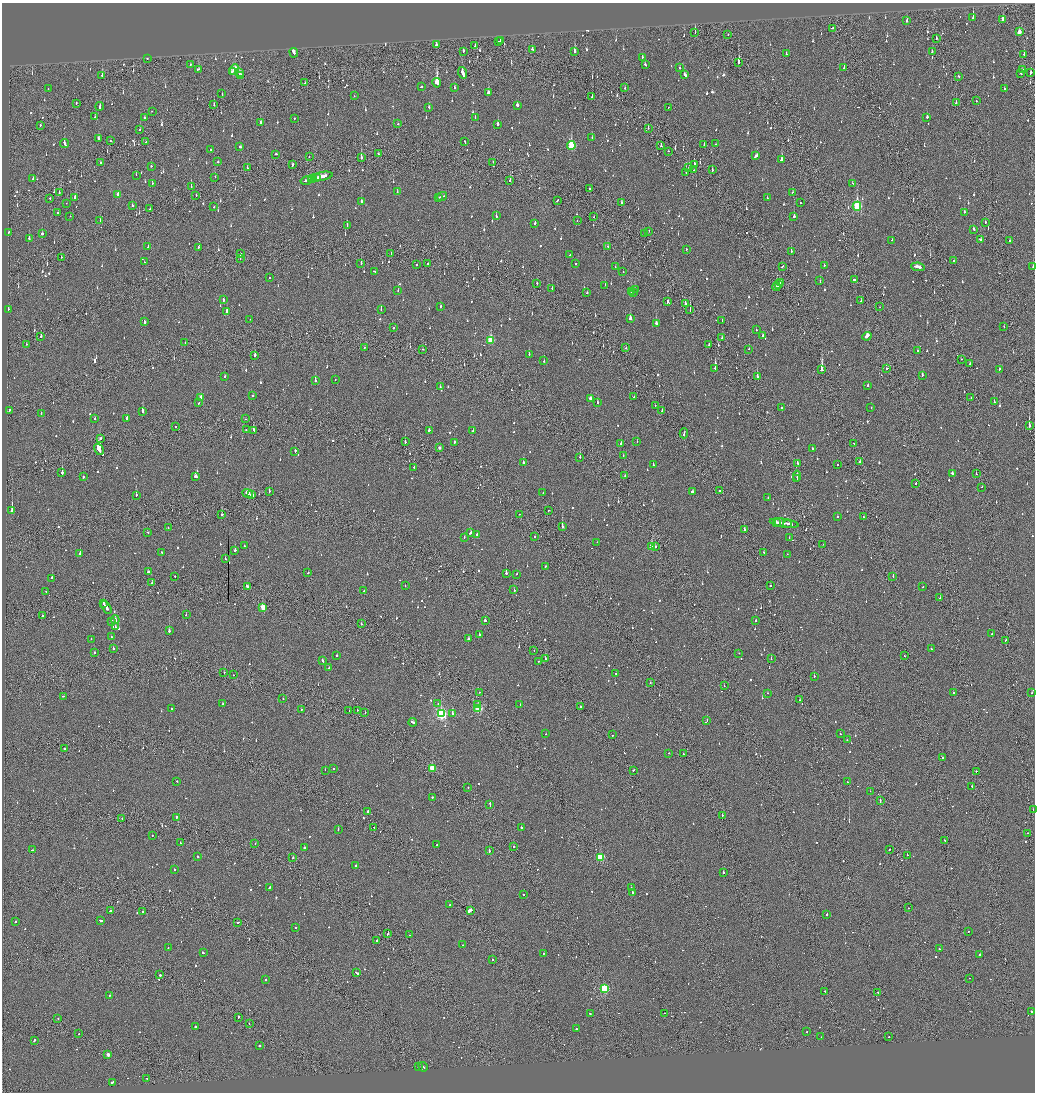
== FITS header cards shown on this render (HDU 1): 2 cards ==
NAXIS1  =                 2065
NAXIS2  =                 2180

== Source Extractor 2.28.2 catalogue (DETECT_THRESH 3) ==
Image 2065 x 2180 px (HDU 1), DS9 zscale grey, zoomed out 1/2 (1 PNG px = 2 x 2 image px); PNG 1037 x 1094 px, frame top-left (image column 1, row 2179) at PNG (2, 3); each listed source drawn as its Kron ellipse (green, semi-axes under 4 px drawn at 4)
Background -0.137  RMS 0.093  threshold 0.28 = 3 sigma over >= 5 px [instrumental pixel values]
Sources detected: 1362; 101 cannot appear on this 1/2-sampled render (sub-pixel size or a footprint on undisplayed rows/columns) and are neither listed nor drawn; of the other 1261, the 500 brightest by FLUX_AUTO listed and drawn (761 fainter detections omitted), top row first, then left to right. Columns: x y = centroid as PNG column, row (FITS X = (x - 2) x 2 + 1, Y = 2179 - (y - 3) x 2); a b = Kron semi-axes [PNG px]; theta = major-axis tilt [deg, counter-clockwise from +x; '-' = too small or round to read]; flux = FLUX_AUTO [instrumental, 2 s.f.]
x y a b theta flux
973 18 3 2 - 530
1003 20 4 2 - 840
907 21 3 2 - 86
832 28 2 2 - 140
695 32 3 1 - 94
1019 32 3 2 - 180
728 34 2 1 - 290
936 38 3 1 - 120
499 41 2 1 - 59
500 41 3 2 - 190
436 44 3 2 - 67
475 46 3 2 - 52
532 49 3 2 - 120
463 51 2 2 - 56
574 52 3 2 - 340
932 52 3 2 - 100
294 53 5 2 - 210
786 54 2 2 - 98
1024 54 2 2 - 88
642 57 2 2 - 48
147 58 2 2 - 100
738 62 4 2 - 340
190 65 2 1 - 84
645 65 3 2 - 95
680 68 2 2 - 130
844 68 2 1 - 58
198 69 3 2 - 120
234 69 5 2 - 240
1022 70 2 2 - 83
232 71 4 2 - 170
239 73 3 2 - 260
462 73 6 2 -71 340
1021 73 2 2 - 96
1031 73 3 2 - 130
102 75 3 2 - 180
685 75 4 2 - 120
241 76 2 2 - 65
959 76 2 2 - 91
305 83 3 1 - 59
437 83 5 3 - 1200
421 87 2 2 - 60
454 88 2 2 - 130
625 88 2 1 - 95
1004 88 3 2 - 83
48 89 2 1 - 78
488 93 3 2 - 130
222 94 3 2 - 55
354 96 2 2 - 48
592 97 2 1 - 83
976 101 2 2 - 53
76 103 2 1 - 51
956 103 3 2 - 71
214 105 2 2 - 67
517 105 3 2 - 270
100 106 4 2 - 160
429 107 3 2 - 56
668 107 2 1 - 50
152 111 2 1 - 50
95 117 2 2 - 49
475 117 2 2 - 58
927 117 2 2 - 130
145 118 3 2 - 69
294 118 2 2 - 50
260 123 3 2 - 110
398 124 2 1 - 67
498 124 3 2 - 240
40 125 2 2 - 50
648 128 2 1 - 74
140 130 3 1 - 110
592 138 3 2 - 69
98 139 3 2 - 190
110 141 2 2 - 52
146 142 2 2 - 81
465 142 3 2 - 60
64 144 4 2 - 160
716 144 2 2 - 67
704 145 3 2 - 110
571 146 4 3 - 1100
661 146 3 2 - 230
240 147 2 2 - 59
211 149 2 2 - 79
668 151 2 2 - 53
276 154 2 2 - 85
378 154 2 1 - 53
756 156 4 2 - 96
309 157 2 1 - 110
361 158 3 2 - 350
781 159 3 2 - 390
218 162 2 2 - 100
493 162 2 2 - 57
100 163 2 1 - 49
694 164 2 2 - 1000
293 165 4 2 - 140
151 166 2 2 - 150
689 167 2 2 - 60
247 168 2 2 - 50
693 170 2 1 - 54
712 170 2 2 - 65
686 172 2 2 - 840
136 175 2 2 - 140
322 176 11 2 12 430
215 177 2 2 - 59
316 178 4 1 - 130
33 179 2 2 - 130
311 179 2 2 - 140
313 179 2 1 - 75
306 180 6 2 15 220
510 181 2 2 - 70
152 183 2 2 - 74
852 183 2 2 - 94
191 187 3 1 - 370
590 188 2 2 - 52
59 192 2 2 - 51
397 192 2 1 - 58
793 192 2 2 - 53
118 195 3 2 - 170
196 195 2 1 - 92
442 196 5 2 - 290
75 197 3 2 - 140
50 198 2 2 - 68
439 198 3 1 - 130
767 198 2 2 - 120
557 200 3 2 - 91
361 201 2 2 - 140
621 202 2 2 - 110
66 203 2 1 - 180
800 203 2 1 - 66
132 205 2 2 - 74
857 206 4 3 - 1600
214 207 2 2 - 53
150 209 2 2 - 70
964 212 2 2 - 240
58 213 2 2 - 79
70 216 2 2 - 74
496 216 2 2 - 76
794 216 2 2 - 190
594 217 2 1 - 57
100 221 2 2 - 62
577 221 2 2 - 54
985 222 2 2 - 400
535 223 3 2 - 64
347 225 2 1 - 150
974 229 3 2 - 110
649 231 2 1 - 70
8 232 2 2 - 59
42 234 2 2 - 210
644 234 2 2 - 60
29 239 2 2 - 140
892 240 2 2 - 220
980 240 3 2 - 65
1010 240 2 2 - 120
608 246 2 2 - 72
148 247 2 2 - 53
199 247 3 2 - 59
686 249 2 2 - 75
791 251 2 1 - 52
240 253 2 2 - 54
391 253 2 1 - 51
570 255 2 2 - 350
61 257 2 1 - 49
240 259 2 1 - 48
954 261 2 2 - 75
144 262 2 2 - 48
361 263 2 1 - 180
428 264 2 2 - 210
576 264 2 2 - 57
417 265 2 2 - 51
824 265 2 2 - 74
782 266 3 1 - 82
615 267 2 2 - 54
918 267 7 2 -9 280
1033 267 3 2 - 160
374 271 3 2 - 85
623 272 2 1 - 54
270 278 2 2 - 60
855 280 3 1 - 190
820 281 2 2 - 56
537 283 2 1 - 61
781 283 2 2 - 72
779 284 3 2 - 98
605 285 2 2 - 65
776 287 4 2 - 120
552 289 3 1 - 230
635 289 2 2 - 130
398 290 2 2 - 70
631 292 3 2 - 230
633 292 2 2 - 180
587 293 2 2 - 130
223 300 2 2 - 140
861 301 2 1 - 59
667 302 4 2 - 150
685 303 2 2 - 120
440 306 2 2 - 51
880 307 2 1 - 110
8 309 2 2 - 140
381 309 2 2 - 68
690 309 3 1 - 180
227 312 4 2 - 250
250 319 2 1 - 86
630 319 3 2 - 320
722 320 2 2 - 120
144 322 2 2 - 450
656 323 2 2 - 250
1004 327 2 1 - 180
393 328 2 2 - 52
756 330 2 2 - 53
41 336 2 2 - 99
763 336 2 2 - 300
867 336 5 2 - 250
722 338 3 2 - 71
491 340 3 3 - 730
185 343 2 2 - 55
26 344 2 1 - 59
709 345 2 2 - 75
364 347 2 1 - 48
626 348 2 1 - 130
423 349 2 2 - 49
749 349 2 1 - 140
918 351 2 2 - 130
529 354 2 2 - 130
255 356 3 2 - 190
961 359 2 2 - 50
544 361 2 2 - 51
970 364 2 2 - 82
715 368 2 1 - 260
887 368 2 2 - 340
999 369 2 2 - 76
822 370 4 2 - 1900
922 375 2 2 - 150
225 376 2 2 - 110
757 377 3 2 - 270
335 380 2 2 - 60
315 381 2 2 - 360
868 385 2 2 - 81
440 387 2 2 - 71
253 396 2 2 - 150
201 397 3 2 - 170
634 397 2 2 - 69
590 398 3 2 - 81
971 398 2 2 - 84
598 402 2 2 - 130
994 402 2 2 - 160
198 403 2 2 - 74
655 405 2 1 - 52
871 407 2 2 - 55
782 408 3 2 - 79
9 410 3 1 - 71
662 410 3 1 - 100
142 411 3 2 - 410
41 413 2 2 - 56
127 418 3 2 - 380
95 419 2 2 - 58
245 419 2 1 - 52
176 426 2 1 - 76
1029 426 3 2 - 490
246 430 2 2 - 75
254 430 4 2 - 180
429 430 2 2 - 80
473 430 2 2 - 70
684 433 5 1 - 160
100 438 2 2 - 86
405 442 2 1 - 160
454 442 2 2 - 65
637 442 2 2 - 51
621 443 3 2 - 180
854 443 2 1 - 94
439 448 3 2 - 67
99 449 6 2 -60 2400
813 449 2 2 - 49
295 451 3 2 - 160
623 456 2 2 - 68
580 457 2 2 - 160
523 462 2 2 - 190
860 462 2 2 - 59
798 463 2 2 - 100
653 465 2 2 - 98
837 465 2 2 - 66
414 467 2 2 - 48
62 473 3 2 - 390
952 473 3 2 - 100
976 473 2 2 - 52
195 476 3 2 - 160
625 476 2 1 - 76
797 476 5 1 - 160
83 477 2 2 - 110
796 479 4 1 - 120
916 484 2 2 - 110
982 487 2 1 - 53
719 491 2 2 - 58
269 492 2 1 - 110
693 492 3 2 - 90
247 493 5 2 - 250
543 493 2 2 - 130
136 495 2 2 - 180
252 495 3 2 - 180
768 498 2 2 - 83
548 510 2 2 - 83
12 511 3 2 - 1500
520 514 2 1 - 48
221 515 2 2 - 190
837 517 2 2 - 64
863 517 2 1 - 65
776 522 2 2 - 88
779 523 5 2 - 260
784 523 14 1 -9 300
788 524 4 2 - 130
562 526 3 2 - 750
168 528 2 2 - 62
744 529 2 2 - 180
148 532 2 2 - 48
471 532 3 2 - 160
477 534 2 2 - 72
534 536 2 1 - 66
464 538 3 2 - 74
789 538 2 2 - 56
597 542 2 1 - 50
823 544 2 1 - 60
244 546 2 2 - 67
652 546 3 2 - 530
655 547 2 2 - 58
235 550 2 2 - 160
161 552 2 2 - 59
764 553 2 2 - 75
80 554 2 2 - 130
787 554 2 1 - 110
225 558 2 2 - 95
545 566 2 2 - 230
148 572 2 2 - 100
308 573 2 2 - 56
506 573 2 2 - 560
517 574 2 2 - 64
175 576 2 1 - 96
893 576 2 2 - 60
52 578 2 2 - 140
152 583 2 2 - 100
405 585 2 2 - 53
770 586 2 2 - 170
248 587 4 2 - 170
923 587 2 2 - 54
514 590 2 2 - 170
46 591 2 1 - 49
364 591 2 2 - 83
940 598 2 1 - 50
104 604 4 1 - 170
263 607 3 3 - 450
106 608 7 2 -56 260
186 615 2 2 - 77
42 616 2 2 - 48
115 620 4 2 - 150
485 620 2 2 - 100
112 621 2 2 - 80
756 621 2 2 - 110
361 624 2 1 - 300
115 627 2 2 - 110
169 631 2 2 - 270
992 634 2 2 - 100
479 635 2 2 - 95
111 637 2 2 - 49
91 639 2 2 - 54
468 639 2 2 - 150
1006 640 2 2 - 230
113 648 2 2 - 86
931 649 2 2 - 57
534 651 2 1 - 61
94 653 2 2 - 59
739 653 2 2 - 48
904 655 2 1 - 49
337 656 2 2 - 120
545 659 2 2 - 120
771 659 2 2 - 56
323 661 4 2 - 97
538 661 2 1 - 110
329 668 3 2 - 240
224 673 2 2 - 86
616 674 2 2 - 52
233 675 2 1 - 110
814 676 2 1 - 280
650 683 2 2 - 86
724 686 2 2 - 92
479 692 2 2 - 48
767 693 2 2 - 72
953 693 2 2 - 51
1032 693 2 2 - 82
63 696 2 2 - 64
283 699 2 1 - 57
800 700 2 1 - 80
438 703 2 2 - 49
223 704 2 2 - 64
478 704 2 2 - 67
520 705 2 2 - 260
581 707 2 2 - 120
171 709 2 2 - 99
301 709 2 2 - 63
478 709 3 3 - 1200
349 710 2 1 - 66
357 710 2 1 - 66
365 713 2 2 - 55
452 713 4 2 - 340
441 714 4 3 - 2900
707 721 2 2 - 91
413 722 4 2 - 280
546 734 2 2 - 92
840 734 2 2 - 61
612 735 2 2 - 94
847 740 2 2 - 57
65 749 3 2 - 130
669 753 2 1 - 52
683 754 2 2 - 82
943 758 2 2 - 87
432 768 3 3 - 570
333 769 2 2 - 86
325 770 2 1 - 64
634 770 2 2 - 92
976 771 2 2 - 58
177 781 2 2 - 51
847 782 2 2 - 80
972 786 2 1 - 260
468 787 2 2 - 64
870 791 2 1 - 63
432 797 2 2 - 79
880 801 4 2 - 140
490 804 4 2 - 110
1033 809 2 2 - 56
368 811 3 2 - 48
722 815 2 1 - 160
176 817 2 2 - 200
122 818 2 1 - 50
374 828 3 2 - 68
521 828 2 2 - 190
338 829 3 2 - 130
1027 833 2 1 - 86
152 836 2 2 - 91
945 841 3 2 - 88
180 843 2 2 - 160
255 843 2 1 - 51
437 845 2 1 - 53
514 846 2 2 - 140
304 848 2 2 - 410
890 849 2 1 - 54
32 850 2 1 - 62
489 850 3 2 - 140
907 855 2 1 - 150
197 856 2 2 - 130
293 857 2 2 - 95
600 857 3 3 - 1100
356 866 2 2 - 170
175 869 2 2 - 69
723 872 2 2 - 120
269 887 3 2 - 130
631 888 2 1 - 110
633 892 2 2 - 190
524 895 2 1 - 90
450 905 2 1 - 59
908 908 2 2 - 69
470 910 4 2 - 2600
110 911 2 2 - 54
143 911 2 2 - 48
827 914 2 2 - 99
15 921 2 1 - 210
101 921 3 2 - 150
238 922 2 2 - 120
296 928 2 2 - 74
968 931 2 1 - 54
388 933 3 1 - 140
409 935 2 2 - 49
377 940 2 2 - 160
463 945 2 1 - 65
168 948 2 2 - 62
939 949 2 2 - 110
203 953 3 2 - 71
544 953 2 1 - 130
980 955 2 2 - 910
493 960 2 2 - 79
357 973 4 2 - 190
160 975 2 2 - 140
969 978 2 1 - 78
265 980 2 2 - 80
604 988 3 3 - 1600
825 991 2 2 - 140
878 992 2 2 - 130
110 995 2 2 - 150
1032 1011 2 2 - 530
590 1013 2 2 - 180
665 1013 2 2 - 140
238 1017 3 1 - 150
58 1019 2 2 - 57
249 1024 2 2 - 240
195 1027 2 2 - 250
576 1029 2 2 - 250
807 1032 2 2 - 70
79 1034 2 1 - 51
821 1037 2 2 - 110
889 1037 2 2 - 93
34 1040 3 2 - 140
259 1046 2 2 - 160
108 1055 2 2 - 130
418 1067 2 2 - 67
423 1067 5 1 - 520
147 1078 2 2 - 58
112 1082 3 2 - 110
At the frame edge (FLAGS 8, measured only in part): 2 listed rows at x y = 1033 267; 1033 809
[761 fainter detections neither listed nor drawn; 101 sub-pixel or undisplayed-footprint detections neither listed nor drawn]